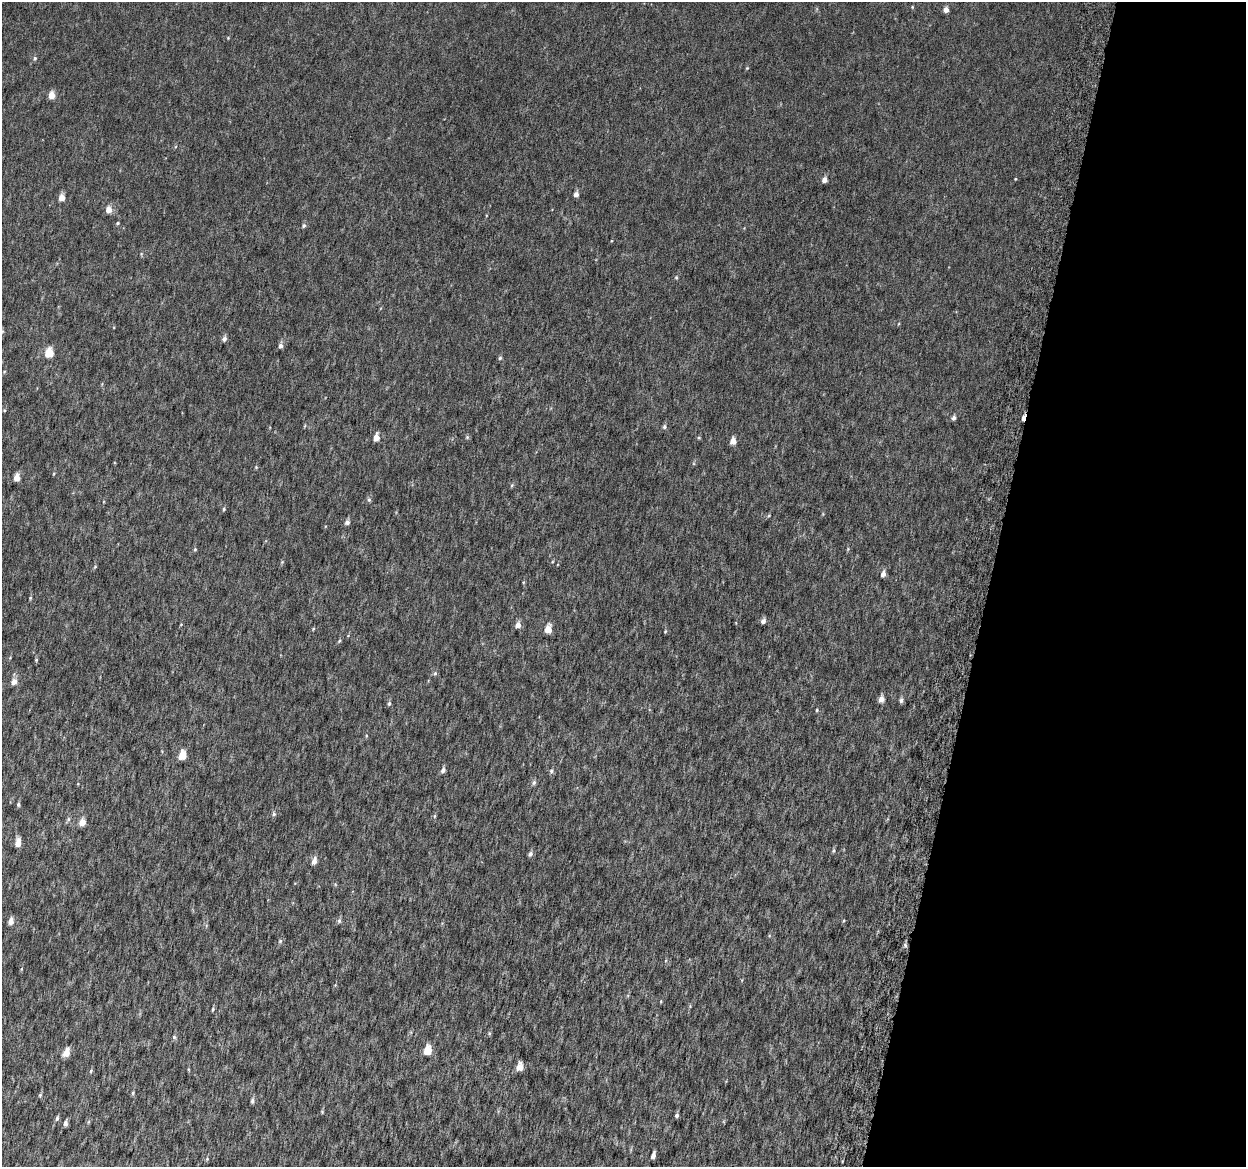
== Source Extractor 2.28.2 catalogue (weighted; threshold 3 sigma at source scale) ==
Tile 8 of 4 x 4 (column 4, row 2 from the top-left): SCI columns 3782-5025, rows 2640-3804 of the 5084 x 5337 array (HDU 1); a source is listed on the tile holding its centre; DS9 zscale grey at full resolution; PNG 1248 x 1169 px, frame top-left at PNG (2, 2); no overlay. Shown black and unused: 21% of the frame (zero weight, under 6 of 12 exposures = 5% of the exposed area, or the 3 px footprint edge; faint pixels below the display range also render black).
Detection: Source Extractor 2.28.2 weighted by HDU 2 'WHT'; one run over the whole footprint, this tile lists its part. Background 0.00184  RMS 0.0014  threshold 0.00563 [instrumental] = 3 sigma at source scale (4.09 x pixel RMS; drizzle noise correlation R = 1.36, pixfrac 0.8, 0.0396/0.0396 arcsec/px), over >= 5 px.
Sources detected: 92; all 92 listed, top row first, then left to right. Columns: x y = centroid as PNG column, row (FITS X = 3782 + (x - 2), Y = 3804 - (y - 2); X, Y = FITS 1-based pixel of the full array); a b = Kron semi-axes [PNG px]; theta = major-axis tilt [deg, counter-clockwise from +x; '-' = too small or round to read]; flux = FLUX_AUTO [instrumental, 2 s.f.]
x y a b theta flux
912 7 4 4 - 0.12
946 10 5 4 - 0.78
228 38 4 3 - 0.1
35 58 6 5 - 0.22
747 68 5 3 - 0.11
51 95 5 4 - 1.8
1015 179 4 3 - 0.088
824 180 5 5 - 0.79
576 194 5 4 - 0.63
62 198 5 4 - 1.4
109 210 5 5 - 1.2
118 223 5 4 - 0.15
304 225 6 5 - 0.24
676 278 5 4 - 0.15
2 331 5 4 - 0.16
224 339 6 5 - 0.45
280 346 5 5 - 0.47
49 353 6 5 - 4
500 358 5 4 - 0.2
4 372 5 3 - 0.096
954 418 5 4 - 0.39
1023 418 6 3 77 1.1
664 427 5 5 - 0.28
376 437 5 4 - 1.4
467 437 5 5 - 0.18
699 438 6 4 0 0.12
733 441 5 4 - 1.3
256 467 5 4 - 0.14
54 473 5 3 - 0.098
17 478 5 4 - 1.5
512 485 5 4 - 0.16
369 500 7 5 -75 0.24
224 509 5 4 - 0.17
769 515 5 4 - 0.12
347 522 6 5 - 0.42
195 549 5 4 - 0.13
282 562 4 4 - 0.14
95 567 6 3 46 0.13
883 574 6 4 74 0.67
30 598 4 4 - 0.13
763 621 6 5 - 0.47
181 624 3 3 - 0.095
518 625 5 5 - 0.91
313 629 5 4 - 0.12
548 629 6 5 - 2.3
665 631 5 4 - 0.13
339 641 6 4 58 0.17
36 660 4 4 - 0.12
435 673 6 5 - 0.22
14 681 6 5 - 0.88
881 699 5 5 - 0.98
901 700 6 5 - 0.32
389 704 6 4 73 0.22
817 710 4 4 - 0.13
366 736 5 3 - 0.11
182 755 6 5 - 3.3
443 770 6 5 - 0.45
551 771 6 5 - 0.24
534 782 6 6 - 0.3
18 804 5 4 - 0.21
274 814 6 5 - 0.24
434 816 5 4 - 0.15
68 819 6 5 - 0.21
82 822 5 4 - 1.5
18 843 6 4 85 1.6
833 851 6 4 83 0.19
530 854 6 5 - 0.37
314 861 7 4 75 0.85
11 921 6 5 - 0.79
339 921 7 5 76 0.28
280 941 6 6 - 0.21
905 945 6 4 -48 0.21
335 985 4 4 - 0.11
661 1001 5 3 - 0.094
213 1009 6 4 83 0.17
489 1033 6 4 -72 0.14
174 1037 5 5 - 0.21
427 1050 6 5 - 3.6
66 1052 7 5 68 1.9
519 1067 6 5 - 1.5
188 1069 5 3 - 0.12
91 1071 6 4 69 0.17
133 1093 6 4 69 0.17
40 1095 5 4 - 0.17
252 1101 7 5 85 0.31
322 1112 5 4 - 0.12
677 1115 5 4 - 0.32
57 1118 7 4 74 0.24
88 1122 6 4 71 0.15
65 1123 6 4 82 0.37
653 1155 6 4 74 0.55
207 1159 5 4 - 0.15
Overlapping masked pixels (flux is a lower limit): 1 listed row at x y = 1023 418
Isophote crosses this tile's border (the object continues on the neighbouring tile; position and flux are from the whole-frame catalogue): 1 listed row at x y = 2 331